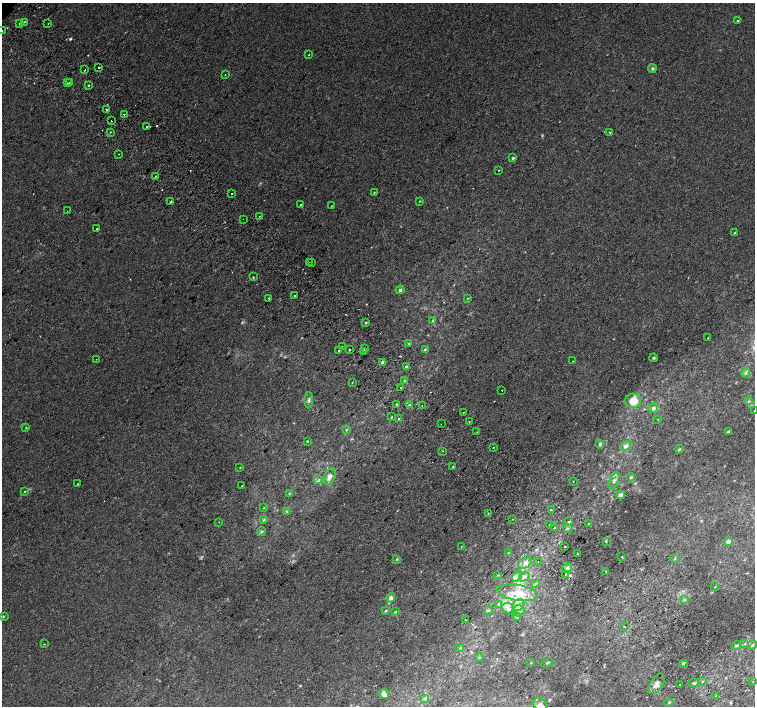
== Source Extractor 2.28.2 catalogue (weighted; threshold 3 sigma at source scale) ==
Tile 6 of 4 x 4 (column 2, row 2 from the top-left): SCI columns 1543-3048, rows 3071-4477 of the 6092 x 6075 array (HDU 1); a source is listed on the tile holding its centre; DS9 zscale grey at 2 x 2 block average (1 PNG px = mean of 2 x 2 image px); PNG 757 x 708 px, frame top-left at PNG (2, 3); each listed source drawn as its Kron ellipse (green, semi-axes under 4 px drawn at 4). Shown black and unused: <1% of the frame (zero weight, under 2 of 3 exposures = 2% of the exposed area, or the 3 px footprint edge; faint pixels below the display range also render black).
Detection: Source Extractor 2.28.2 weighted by HDU 2 'WHT'; one run over the whole footprint, this tile lists its part. Background 0.00436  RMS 0.0038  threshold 0.017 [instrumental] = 3 sigma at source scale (4.5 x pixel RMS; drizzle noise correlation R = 1.50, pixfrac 1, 0.0396/0.0396 arcsec/px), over >= 5 px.
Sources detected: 180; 3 too faint to see at this stretch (2 x 2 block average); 11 cosmic-ray / hot-pixel residue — neither listed nor drawn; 4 inside a brighter listed object's ellipse — not listed separately; the other 162 listed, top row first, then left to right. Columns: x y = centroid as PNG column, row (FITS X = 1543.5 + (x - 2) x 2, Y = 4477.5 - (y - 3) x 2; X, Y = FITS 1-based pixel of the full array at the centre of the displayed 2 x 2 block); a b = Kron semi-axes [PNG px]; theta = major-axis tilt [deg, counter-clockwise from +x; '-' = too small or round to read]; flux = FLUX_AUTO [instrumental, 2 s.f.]
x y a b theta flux
738 21 3 3 - 0.66
24 22 2 2 - 1.7
19 24 2 2 - 1.7
48 24 2 2 - 0.4
2 30 2 2 - 1.1
309 55 2 2 - 0.76
99 67 2 2 - 2.7
652 69 4 4 - 1.5
85 70 2 2 - 3.7
225 75 2 2 - 0.38
69 82 2 2 - 2.5
67 83 2 2 - 2.5
88 85 2 2 - 1.2
106 109 2 2 - 4.3
124 114 2 2 - 3.3
112 121 2 2 - 1.9
147 127 2 2 - 2.5
110 132 2 2 - 0.68
610 132 2 2 - 0.87
118 154 2 2 - 1.2
513 158 3 3 - 1.2
498 170 2 2 - 0.42
155 176 2 2 - 1.5
374 192 3 2 - 0.57
232 194 2 2 - 1.6
420 201 2 2 - 0.49
171 202 2 2 - 1.1
301 205 2 2 - 2
331 206 2 2 - 0.31
67 211 2 2 - 0.39
259 216 2 2 - 2.4
243 219 2 2 - 0.83
97 229 2 2 - 0.55
734 232 2 2 - 1.3
309 262 2 2 - 0.5
311 263 2 2 - 1.9
253 277 2 2 - 0.97
400 290 4 4 - 1.7
295 295 2 2 - 2.5
269 298 2 2 - 1.6
468 298 3 2 - 0.43
433 321 3 2 - 0.85
366 323 3 2 - 0.62
708 338 2 2 - 0.91
409 343 3 2 - 0.42
342 346 2 2 - 0.34
364 348 2 2 - 13
425 349 3 3 - 0.88
349 350 2 2 - 3.9
339 351 2 2 - 2.8
364 352 2 2 - 2.3
654 358 4 3 - 0.97
96 359 2 2 - 0.29
572 361 2 2 - 0.75
383 362 4 3 - 1.8
406 367 2 2 - 6.2
746 372 5 3 - 1.4
404 381 4 2 - 0.81
352 382 3 2 - 0.41
400 387 2 2 - 1.8
502 390 2 2 - 0.96
309 400 8 3 88 1.9
633 401 8 7 - 12
749 401 4 3 - 1.1
397 404 2 2 - 3.3
410 405 2 2 - 4.6
422 406 2 2 - 0.73
653 408 5 4 - 2.2
754 411 2 2 - 0.34
463 412 2 2 - 0.66
392 417 2 2 - 0.88
399 419 2 2 - 11
658 419 2 2 - 0.32
469 421 2 2 - 0.38
441 424 2 2 - 1.1
26 428 2 2 - 0.56
346 430 3 3 - 0.67
477 432 2 2 - 0.34
729 432 3 3 - 2
307 441 3 2 - 0.71
600 444 4 4 - 1.6
625 446 6 4 30 3
493 447 2 2 - 0.4
679 449 4 3 - 1
443 451 2 2 - 4.8
240 467 3 2 - 0.44
453 467 2 2 - 1.2
330 477 8 5 69 4.3
631 477 4 3 - 1.3
319 480 4 2 - 0.88
573 481 2 2 - 0.26
614 481 9 4 68 3.2
77 484 2 2 - 0.54
242 486 2 2 - 1.2
25 491 2 2 - 0.7
289 494 3 2 - 0.49
621 495 4 4 - 2.4
264 508 3 2 - 0.39
551 510 2 2 - 13
287 511 4 3 - 1.1
488 513 2 2 - 0.72
513 519 2 2 - 0.36
264 520 4 3 - 1
219 522 2 2 - 0.3
569 522 2 2 - 4.1
589 523 3 2 - 0.43
550 525 3 2 - 2.1
554 528 2 2 - 11
568 528 5 2 - 0.84
261 531 4 3 - 1.4
606 541 2 2 - 0.79
728 542 4 4 - 3.3
461 546 2 2 - 0.53
565 547 2 2 - 2.8
508 553 4 3 - 0.89
578 553 2 2 - 2
622 557 2 2 - 1.7
397 559 4 3 - 0.84
675 559 4 3 - 0.95
538 562 2 2 - 0.32
525 563 8 5 37 3.6
567 568 5 3 - 1.8
606 571 2 2 - 0.54
565 574 2 2 - 1
498 575 3 2 - 0.6
517 576 6 3 51 1.8
524 577 5 2 - 1.5
535 584 3 2 - 0.83
715 587 2 2 - 0.4
518 593 20 8 -8 15
391 598 5 4 - 2.7
684 599 4 3 - 1
498 604 4 3 - 1.1
518 605 6 5 - 3.6
509 609 7 5 -31 3.3
489 610 4 2 - 0.92
386 611 3 2 - 0.96
518 611 6 5 - 3.1
395 612 4 2 - 0.98
3 616 3 3 - 0.72
517 617 4 3 - 1.1
465 620 2 2 - 3
624 626 2 2 - 2
44 644 2 2 - 0.44
745 644 3 2 - 0.53
752 645 5 2 - 1
736 646 4 3 - 1.4
460 648 3 2 - 0.52
479 657 4 3 - 0.76
531 663 3 2 - 0.51
547 663 6 2 25 0.77
683 663 3 3 - 1.2
753 681 2 2 - 0.47
702 682 2 2 - 1.9
693 683 5 3 - 1.4
657 684 11 6 58 4.5
680 685 2 2 - 33
384 694 5 5 - 4
716 696 2 2 - 0.69
425 699 4 3 - 1.3
669 702 4 2 - 0.62
540 704 8 5 -27 3.6
Isophote crosses this tile's border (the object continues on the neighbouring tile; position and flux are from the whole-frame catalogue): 2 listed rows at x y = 2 30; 754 411
Diffuse or blended objects may show on this block-average render without a row.